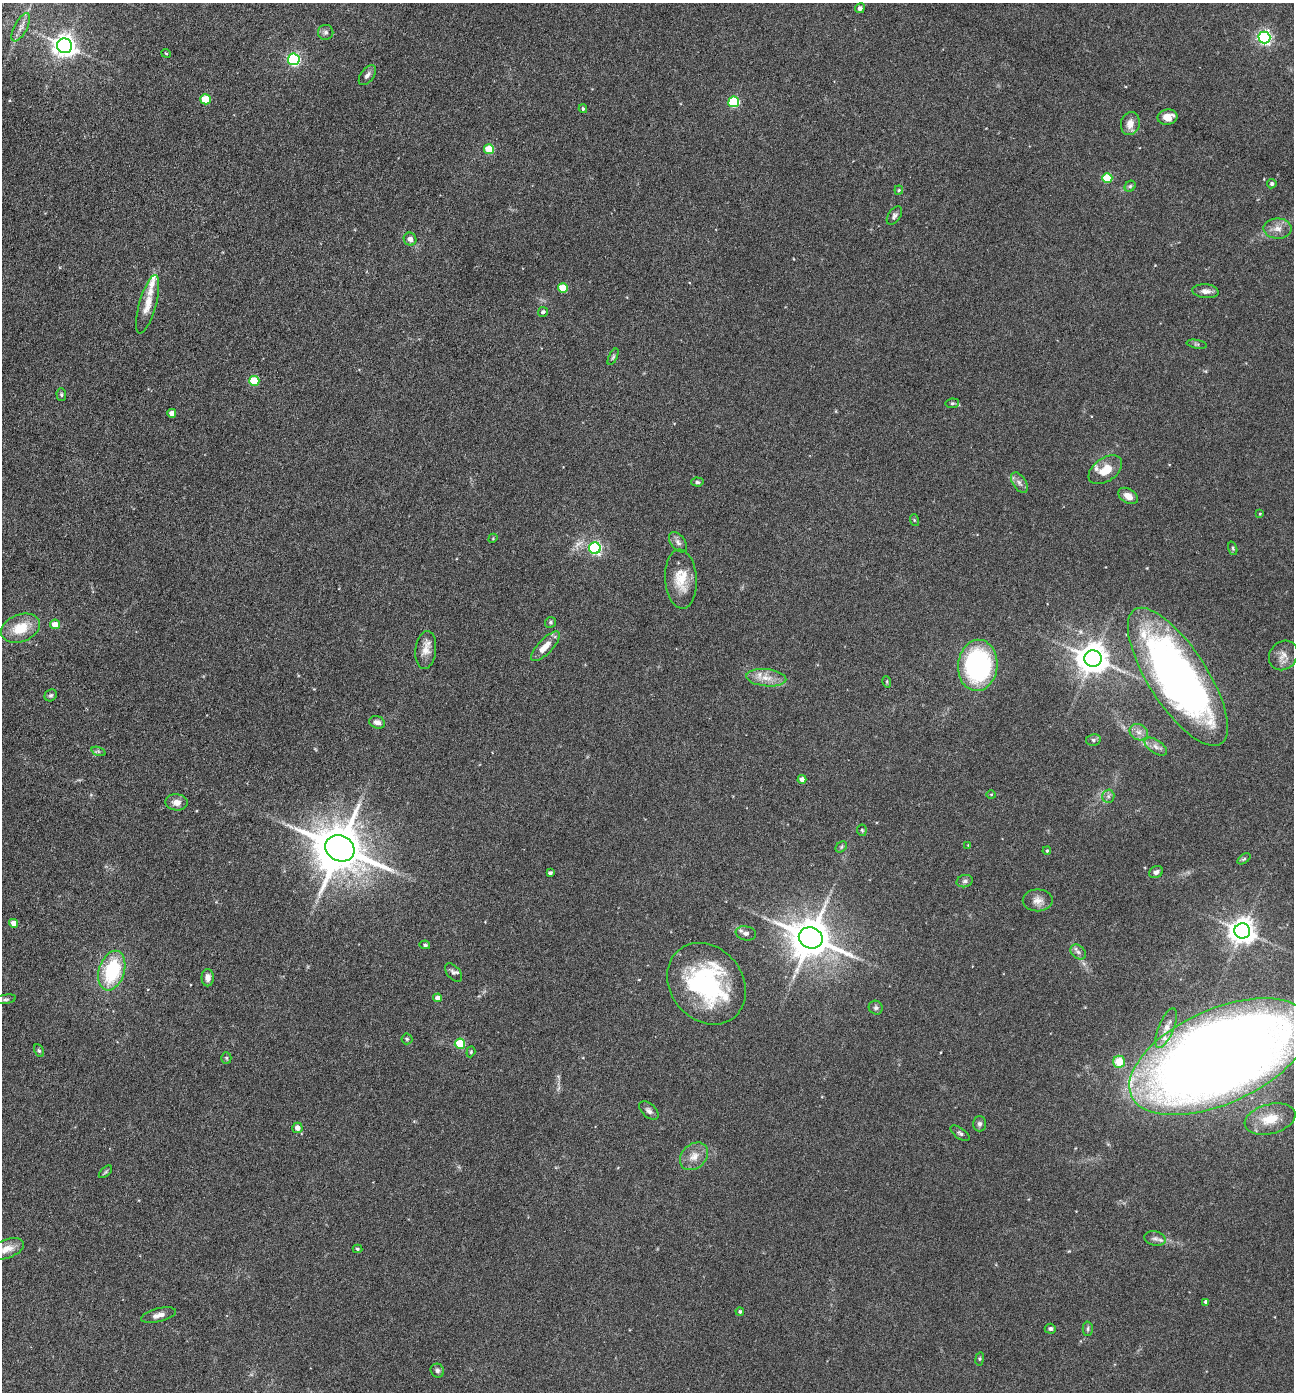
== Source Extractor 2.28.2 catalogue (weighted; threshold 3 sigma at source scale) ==
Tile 11 of 4 x 4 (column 3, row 3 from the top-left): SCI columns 2866-4157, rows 1396-2785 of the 5592 x 5569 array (HDU 1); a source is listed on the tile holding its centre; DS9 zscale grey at full resolution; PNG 1296 x 1394 px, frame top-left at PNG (2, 3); each listed source drawn as its Kron ellipse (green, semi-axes under 4 px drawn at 4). Nothing masked; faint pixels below the display range render black.
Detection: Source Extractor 2.28.2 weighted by HDU 2 'WHT'; one run over the whole footprint, this tile lists its part. Background 0.117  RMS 0.0071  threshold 0.0289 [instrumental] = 3 sigma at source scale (4.09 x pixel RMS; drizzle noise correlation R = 1.36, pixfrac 0.8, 0.05/0.05 arcsec/px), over >= 5 px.
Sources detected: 116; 5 inside a brighter listed object's ellipse — not listed separately; the other 111 listed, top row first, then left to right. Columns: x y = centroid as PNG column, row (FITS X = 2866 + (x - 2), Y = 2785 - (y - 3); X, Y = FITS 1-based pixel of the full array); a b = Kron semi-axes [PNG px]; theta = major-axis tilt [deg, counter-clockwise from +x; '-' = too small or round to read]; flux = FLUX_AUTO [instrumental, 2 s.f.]
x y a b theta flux
860 8 5 4 - 2.5
21 27 16 6 62 3.9
326 32 7 7 - 1.8
1264 38 6 6 - 150
65 46 7 7 - 520
166 53 5 3 - 0.66
294 59 6 6 - 100
367 75 11 6 53 2.6
205 99 5 5 - 22
734 102 5 5 - 55
583 109 4 3 - 1.1
1168 117 10 7 10 7.7
1130 124 11 9 77 5.9
489 149 5 5 - 23
1107 178 5 5 - 28
1272 184 5 4 - 1.6
1130 186 6 5 - 1.2
899 190 5 4 - 0.72
894 216 10 6 55 2
1278 229 14 10 -1 5.7
410 239 6 6 - 3.3
563 288 5 5 - 20
1206 291 13 7 -6 3.7
148 304 30 8 74 9
543 312 5 4 - 1.7
1197 344 10 3 -10 1.1
613 357 9 4 64 1.2
254 381 5 5 - 26
61 395 6 5 - 1.1
952 403 7 5 7 1.2
172 413 4 4 - 5
1105 470 19 11 35 11
697 482 6 4 -4 1.2
1019 483 11 6 -57 2.8
1128 496 11 7 -31 5.7
1260 514 3 3 - 0.59
914 520 6 3 -72 0.68
493 538 5 3 - 0.57
678 542 11 7 -53 2.8
595 548 6 5 - 110
1233 548 7 4 -71 0.97
681 579 29 16 -86 16
551 622 6 5 - 1.2
55 624 5 5 - 7.8
20 628 20 13 21 18
545 646 19 7 47 7.1
426 650 19 10 83 6.6
1283 655 15 13 49 5.9
1093 658 8 8 - 1100
978 665 26 19 85 96
1178 677 80 29 -57 360
766 678 20 8 -6 8.3
887 682 6 3 -73 0.79
51 695 6 5 - 1.3
377 722 8 6 -17 3.2
1139 732 9 7 -33 3.6
1093 740 7 6 - 1.7
1156 747 13 6 -35 3.4
98 751 7 4 -19 1.3
802 779 4 4 - 4.2
991 794 5 3 - 0.57
1108 796 6 6 - 1.8
176 802 11 8 -5 5
862 830 5 4 - 0.99
968 845 3 3 - 0.48
841 847 6 5 - 1.1
340 848 15 12 -27 3600
1047 851 4 3 - 0.8
1244 859 7 4 37 1.1
1156 872 7 5 27 2.2
550 873 4 3 - 1.6
965 881 8 6 15 1.6
1038 900 15 11 0 5.1
14 923 4 4 - 6.3
1242 931 8 7 - 680
746 933 10 7 -10 2.6
811 938 12 10 -21 2200
425 945 5 4 - 1.1
1078 952 9 6 -41 2.4
112 971 20 12 72 46
453 973 11 6 -49 2.1
208 978 8 6 90 3.5
706 984 44 36 -51 97
437 998 4 4 - 4
6 999 10 4 9 1.6
876 1008 7 6 - 1.7
1166 1028 21 7 68 6.8
407 1039 5 5 - 1
460 1044 5 5 - 31
39 1051 7 4 -61 1.1
471 1052 5 4 - 0.81
1219 1057 96 47 24 1200
226 1058 5 5 - 0.92
1119 1062 6 6 - 14
649 1111 11 6 -43 2.5
1270 1119 26 14 14 16
979 1124 7 6 - 1.8
297 1128 5 5 - 3.4
960 1133 11 5 -36 1.8
694 1156 15 12 44 7.1
105 1172 8 3 42 0.98
1155 1239 11 7 -11 2.7
7 1249 18 9 20 6.3
357 1249 5 4 - 1.1
1206 1302 4 4 - 2
740 1312 4 4 - 1.1
159 1315 18 6 14 4.3
1050 1329 5 5 - 1.7
1088 1329 7 5 89 1.2
980 1359 7 3 82 0.78
437 1371 7 6 - 1.7
Isophote crosses this tile's border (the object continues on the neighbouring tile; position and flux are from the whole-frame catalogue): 1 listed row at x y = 1219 1057